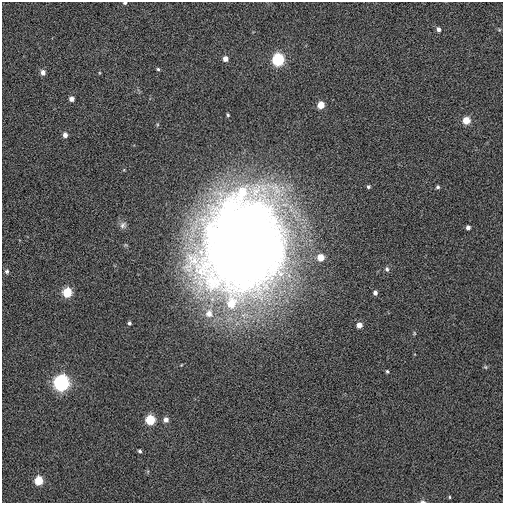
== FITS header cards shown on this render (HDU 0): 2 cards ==
NAXIS1  =                  501 / Axis length
NAXIS2  =                  501 / Axis length

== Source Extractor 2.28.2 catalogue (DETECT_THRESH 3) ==
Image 501 x 501 px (HDU 0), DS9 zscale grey, 1 PNG px = 1 image px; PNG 505 x 505 px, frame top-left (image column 1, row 501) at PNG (2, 2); no overlay
Background 0.0303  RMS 0.48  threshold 1.43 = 3 sigma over >= 5 px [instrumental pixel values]
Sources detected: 34; all 34 listed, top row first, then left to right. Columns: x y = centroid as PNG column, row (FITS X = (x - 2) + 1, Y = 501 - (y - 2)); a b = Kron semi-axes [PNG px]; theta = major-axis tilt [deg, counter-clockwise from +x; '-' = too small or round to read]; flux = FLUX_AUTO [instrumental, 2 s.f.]
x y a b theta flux
125 3 4 3 - 50
438 29 5 4 - 100
225 59 5 5 - 200
278 60 6 6 - 3200
158 69 4 4 - 47
43 72 5 5 - 170
72 99 4 4 - 160
321 105 5 5 - 490
228 115 4 3 - 42
466 120 5 5 - 590
65 135 5 4 - 180
368 187 4 4 - 56
438 187 4 4 - 59
123 225 10 8 52 110
468 227 4 4 - 110
244 245 73 61 74 66000
321 257 6 6 - 440
387 269 7 5 -64 71
7 271 6 5 - 61
67 292 6 5 - 1200
375 293 5 4 - 120
231 303 10 9 - 720
209 313 10 9 - 350
129 323 4 3 - 63
359 325 5 5 - 250
485 367 5 5 - 43
387 371 5 4 - 43
61 383 7 7 - 7900
150 420 6 5 - 1400
166 420 5 5 - 170
140 451 4 4 - 59
39 481 6 5 - 900
449 497 4 3 - 31
423 501 7 4 -8 57
At the frame edge (FLAGS 8, measured only in part): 2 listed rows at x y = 125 3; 423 501